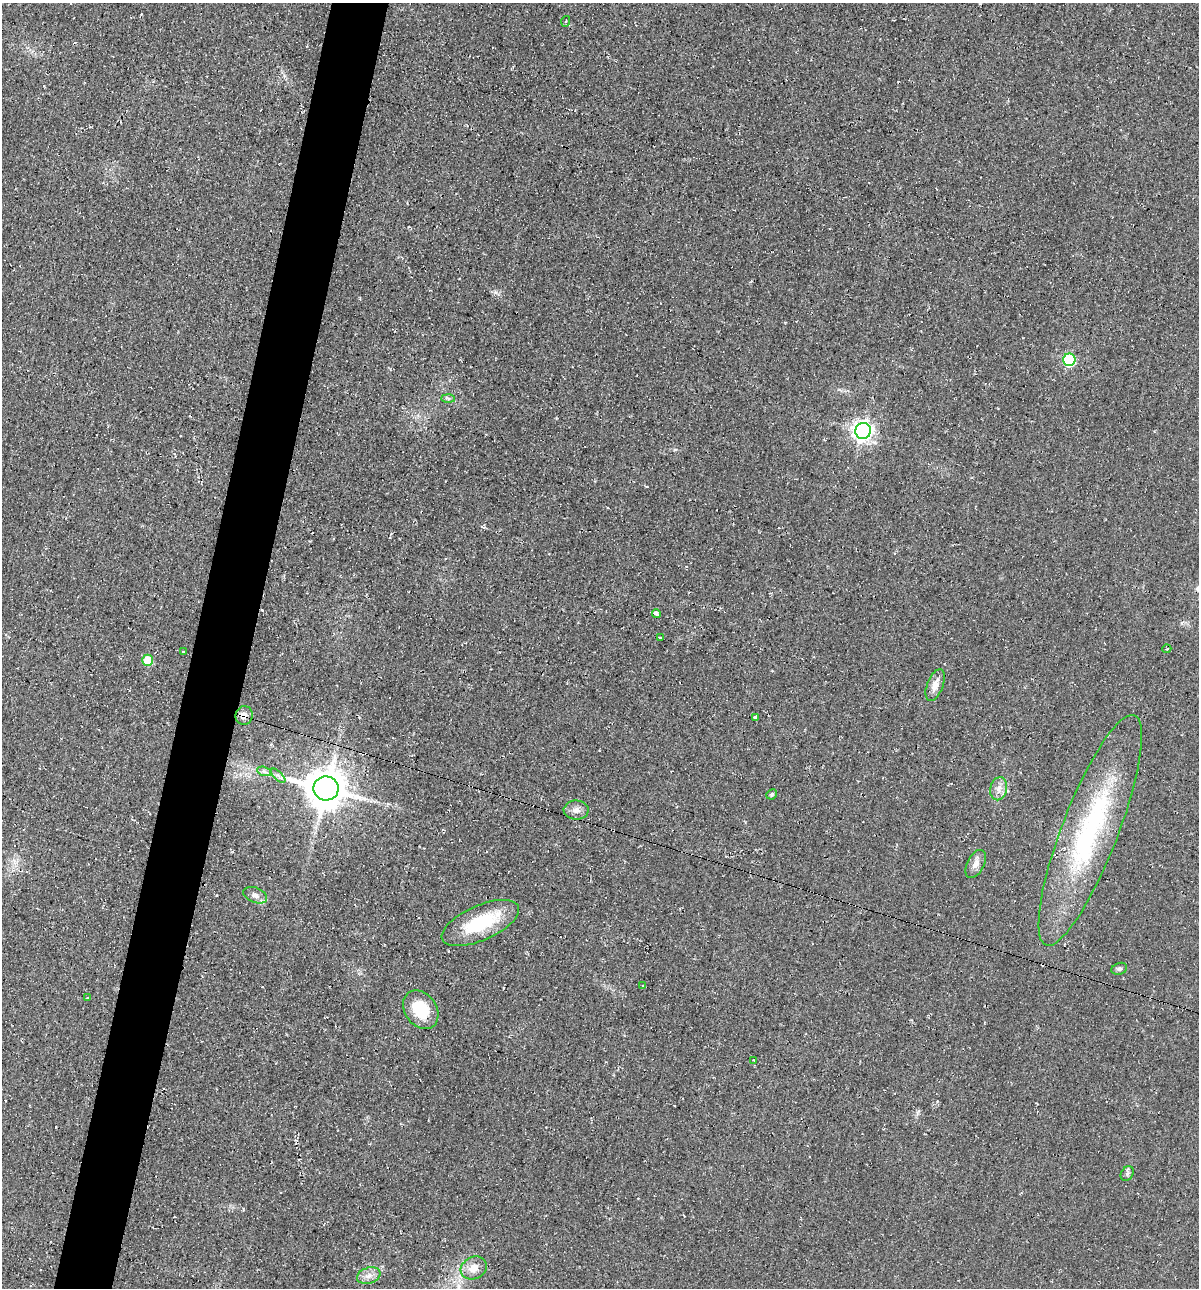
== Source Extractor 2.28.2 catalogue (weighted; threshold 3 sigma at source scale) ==
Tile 7 of 4 x 4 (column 3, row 2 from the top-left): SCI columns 2518-3714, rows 2585-3870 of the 5225 x 5189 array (HDU 1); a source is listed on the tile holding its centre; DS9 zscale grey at full resolution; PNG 1201 x 1290 px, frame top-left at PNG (2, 3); each listed source drawn as its Kron ellipse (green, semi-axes under 4 px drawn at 4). Shown black and unused: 5% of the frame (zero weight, under 2 of 3 exposures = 1% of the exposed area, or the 3 px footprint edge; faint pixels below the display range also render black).
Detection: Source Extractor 2.28.2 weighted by HDU 2 'WHT'; one run over the whole footprint, this tile lists its part. Background 0.0842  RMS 0.014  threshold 0.0626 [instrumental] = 3 sigma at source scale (4.5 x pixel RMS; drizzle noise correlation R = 1.50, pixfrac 1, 0.05/0.05 arcsec/px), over >= 5 px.
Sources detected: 33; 3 cosmic-ray / hot-pixel residue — neither listed nor drawn; the other 30 listed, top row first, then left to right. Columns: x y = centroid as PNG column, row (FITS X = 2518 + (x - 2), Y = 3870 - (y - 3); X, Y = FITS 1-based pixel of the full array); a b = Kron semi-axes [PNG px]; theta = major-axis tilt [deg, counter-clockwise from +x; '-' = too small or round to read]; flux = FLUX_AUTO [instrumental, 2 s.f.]
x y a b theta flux
566 21 5 3 - 1.5
1069 360 6 6 - 140
448 398 7 4 -2 2.5
863 431 8 7 - 700
656 614 4 3 - 22
661 638 3 3 - 4.5
1167 649 4 3 - 1.4
183 652 3 3 - 2.2
147 660 5 5 - 36
935 685 17 8 69 13
244 716 9 8 - 9.1
755 718 3 3 - 21
264 771 7 4 -19 3.5
278 776 9 3 -45 3.1
326 788 12 12 - 4200
999 789 11 8 79 9.3
772 794 5 5 - 2.5
576 810 12 9 1 8.7
1090 830 123 28 69 250
976 864 15 8 63 9.6
255 895 12 7 -22 7
480 923 41 17 24 76
1119 969 8 5 19 3.2
643 986 3 2 - 3.4
87 997 3 3 - 2.2
421 1010 21 16 -54 51
754 1060 3 3 - 4.1
1127 1174 8 6 56 3.5
474 1268 13 11 26 16
369 1276 12 8 19 9
Overlapping masked pixels (flux is a lower limit): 1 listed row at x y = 244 716
Unlisted compact peaks at least as high as the median listed source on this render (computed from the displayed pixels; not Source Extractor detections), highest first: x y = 495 292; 675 450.